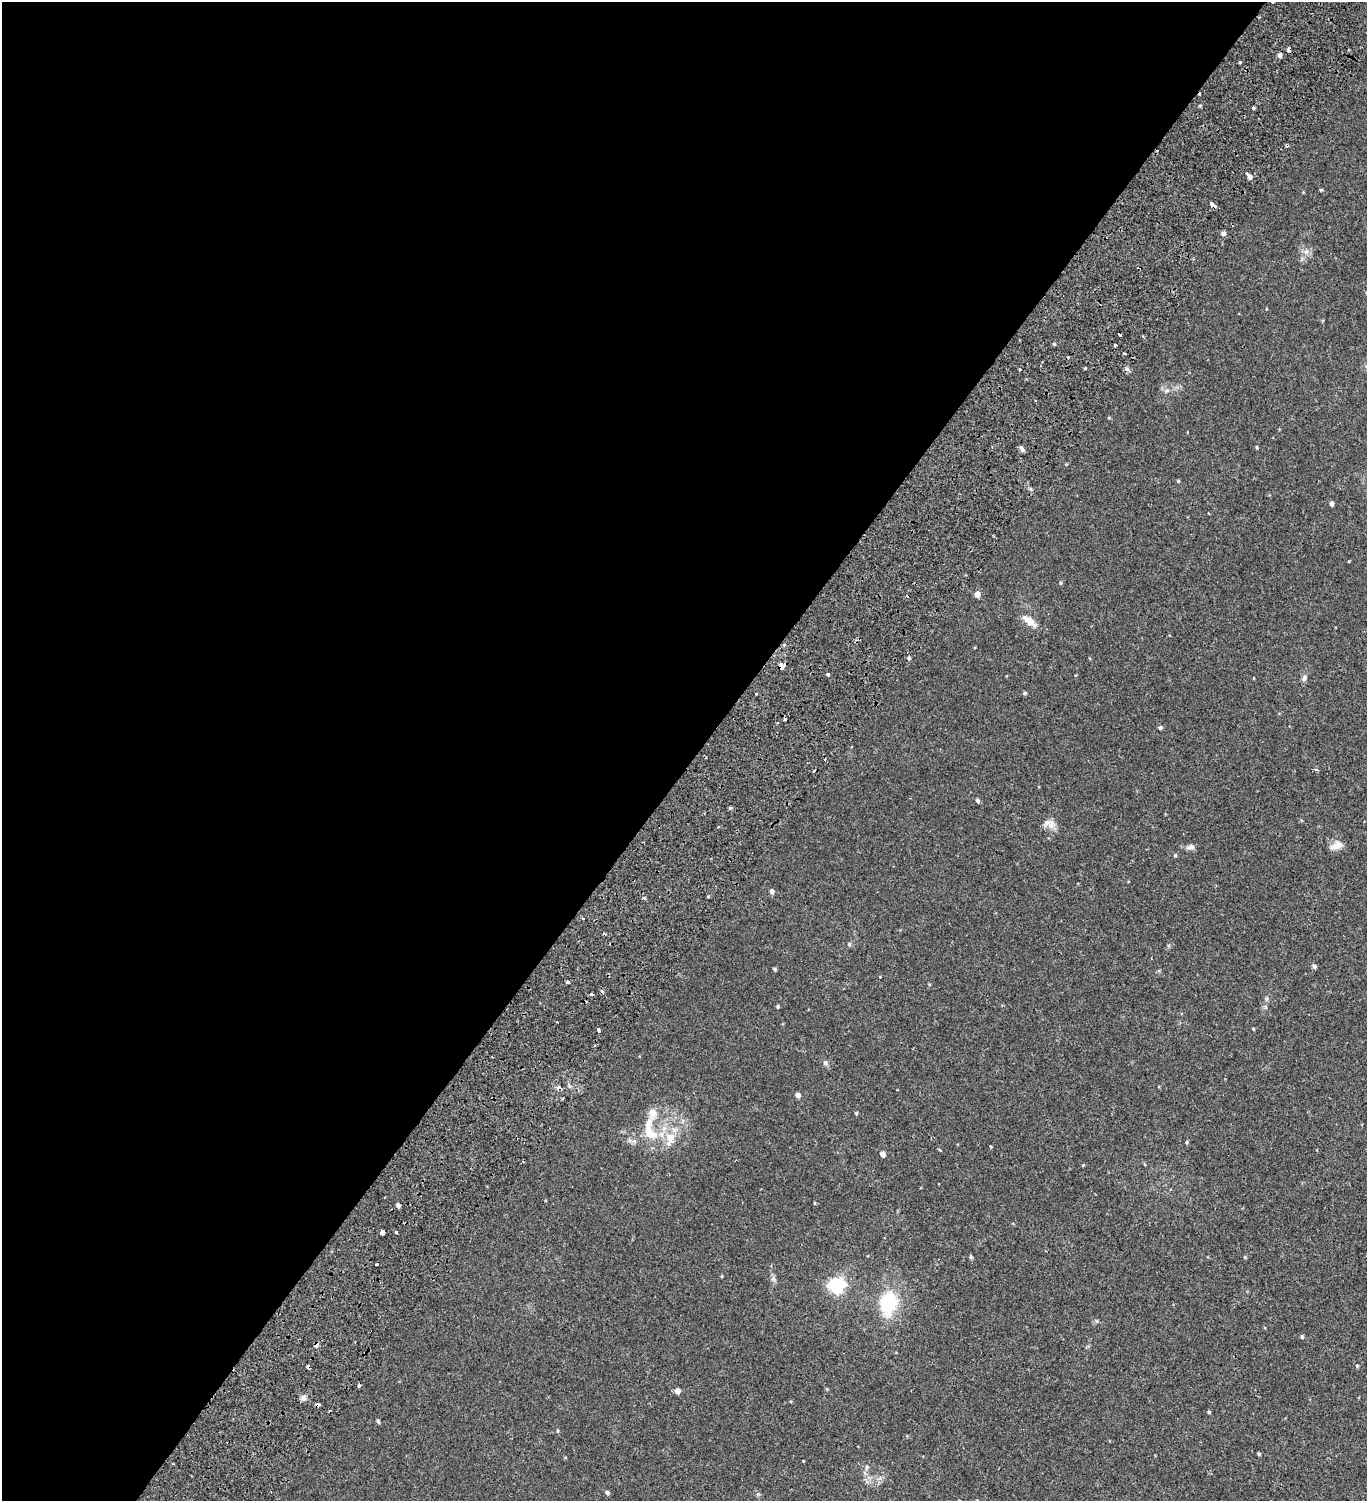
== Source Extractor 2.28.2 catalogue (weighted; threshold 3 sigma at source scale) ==
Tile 5 of 4 x 4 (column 1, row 2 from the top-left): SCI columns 488-1852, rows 3174-4672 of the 6376 x 6350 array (HDU 1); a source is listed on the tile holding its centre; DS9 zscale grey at full resolution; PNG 1369 x 1503 px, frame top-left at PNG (2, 2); no overlay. Shown black and unused: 51% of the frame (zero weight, under 2 of 3 exposures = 11% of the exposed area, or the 3 px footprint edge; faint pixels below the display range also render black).
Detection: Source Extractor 2.28.2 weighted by HDU 2 'WHT'; one run over the whole footprint, this tile lists its part. Background 0.0276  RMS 0.0049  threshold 0.022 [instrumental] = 3 sigma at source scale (4.5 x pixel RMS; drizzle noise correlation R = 1.50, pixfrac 1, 0.0396/0.0396 arcsec/px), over >= 5 px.
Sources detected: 103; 12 cosmic-ray / hot-pixel residue — not listed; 3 inside a brighter listed object's ellipse — not listed separately; the other 88 listed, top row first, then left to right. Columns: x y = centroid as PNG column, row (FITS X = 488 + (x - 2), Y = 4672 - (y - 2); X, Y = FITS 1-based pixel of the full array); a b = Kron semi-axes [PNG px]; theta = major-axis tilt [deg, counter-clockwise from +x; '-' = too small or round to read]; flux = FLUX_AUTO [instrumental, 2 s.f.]
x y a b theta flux
1288 50 5 3 - 2
1280 55 5 4 - 1.5
1240 62 3 3 - 1.7
1200 105 5 3 - 0.5
1253 108 3 3 - 1.5
1287 145 3 3 - 4.9
1250 177 6 4 -61 1.5
1321 190 4 3 - 0.53
1212 205 5 3 - 6.2
1223 233 5 5 - 1.2
1306 252 9 6 74 1.9
1054 344 4 3 - 0.44
1115 345 3 3 - 2.1
1123 354 3 3 - 0.96
1085 368 3 3 - 1
1020 369 3 3 - 1.2
1127 369 8 4 -36 0.87
1167 390 8 6 17 1.3
1109 418 5 3 - 0.4
1257 447 4 4 - 0.44
1022 449 8 5 -53 1.2
1178 481 4 4 - 0.54
1331 503 4 4 - 1.6
1061 583 6 3 90 0.5
977 594 5 5 - 3.5
1029 621 22 8 -39 4.5
909 658 5 4 - 0.7
782 666 4 3 - 120
828 675 4 3 - 0.81
1254 678 4 2 - 0.3
1304 678 9 6 82 1.5
1025 693 4 4 - 0.7
756 694 3 3 - 0.98
1160 728 5 4 - 0.93
1317 770 6 4 -18 0.73
978 801 5 4 - 0.96
1051 825 13 11 70 3.4
1336 845 15 8 22 3.7
1190 847 12 6 8 1.7
1175 855 5 4 - 0.57
772 891 5 5 - 1.3
708 897 3 3 - 0.75
644 898 3 3 - 1.7
604 934 4 3 - 0.94
849 944 6 4 -77 0.72
1314 966 6 4 -45 1.1
775 969 4 3 - 0.63
567 982 4 4 - 0.67
778 1006 4 4 - 0.56
1265 1007 6 4 -47 0.63
1253 1029 4 3 - 0.42
598 1030 3 3 - 2
825 1063 8 6 -41 1
559 1088 4 4 - 1.9
798 1095 5 4 - 2.1
652 1113 20 10 80 4.6
856 1113 4 4 - 0.54
651 1134 21 12 -18 8
634 1141 7 4 -18 0.94
1187 1142 5 3 - 0.48
991 1146 3 3 - 0.94
940 1150 3 2 - 0.7
883 1154 5 4 - 2.6
1083 1165 4 4 - 0.33
814 1203 5 3 - 0.37
398 1205 4 4 - 1.1
382 1232 4 3 - 15
396 1232 3 3 - 1.7
971 1257 5 4 - 0.64
1245 1257 5 4 - 0.42
722 1276 5 3 - 0.34
773 1279 8 6 -71 1.2
837 1285 7 7 - 97
889 1303 19 13 78 28
1302 1336 5 4 - 0.65
317 1345 4 3 - 2.5
1357 1366 4 4 - 0.55
359 1386 4 3 - 0.8
678 1391 5 5 - 2.5
303 1398 8 7 - 1.4
319 1405 5 3 - 2.5
1209 1412 4 4 - 0.54
378 1421 5 4 - 0.73
558 1431 5 4 - 0.51
1259 1454 3 3 - 0.65
803 1461 3 2 - 0.32
867 1467 7 5 73 0.98
607 1492 5 4 - 0.97
Overlapping masked pixels (flux is a lower limit): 7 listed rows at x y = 1288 50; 1287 145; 1212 205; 782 666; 559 1088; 317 1345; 319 1405